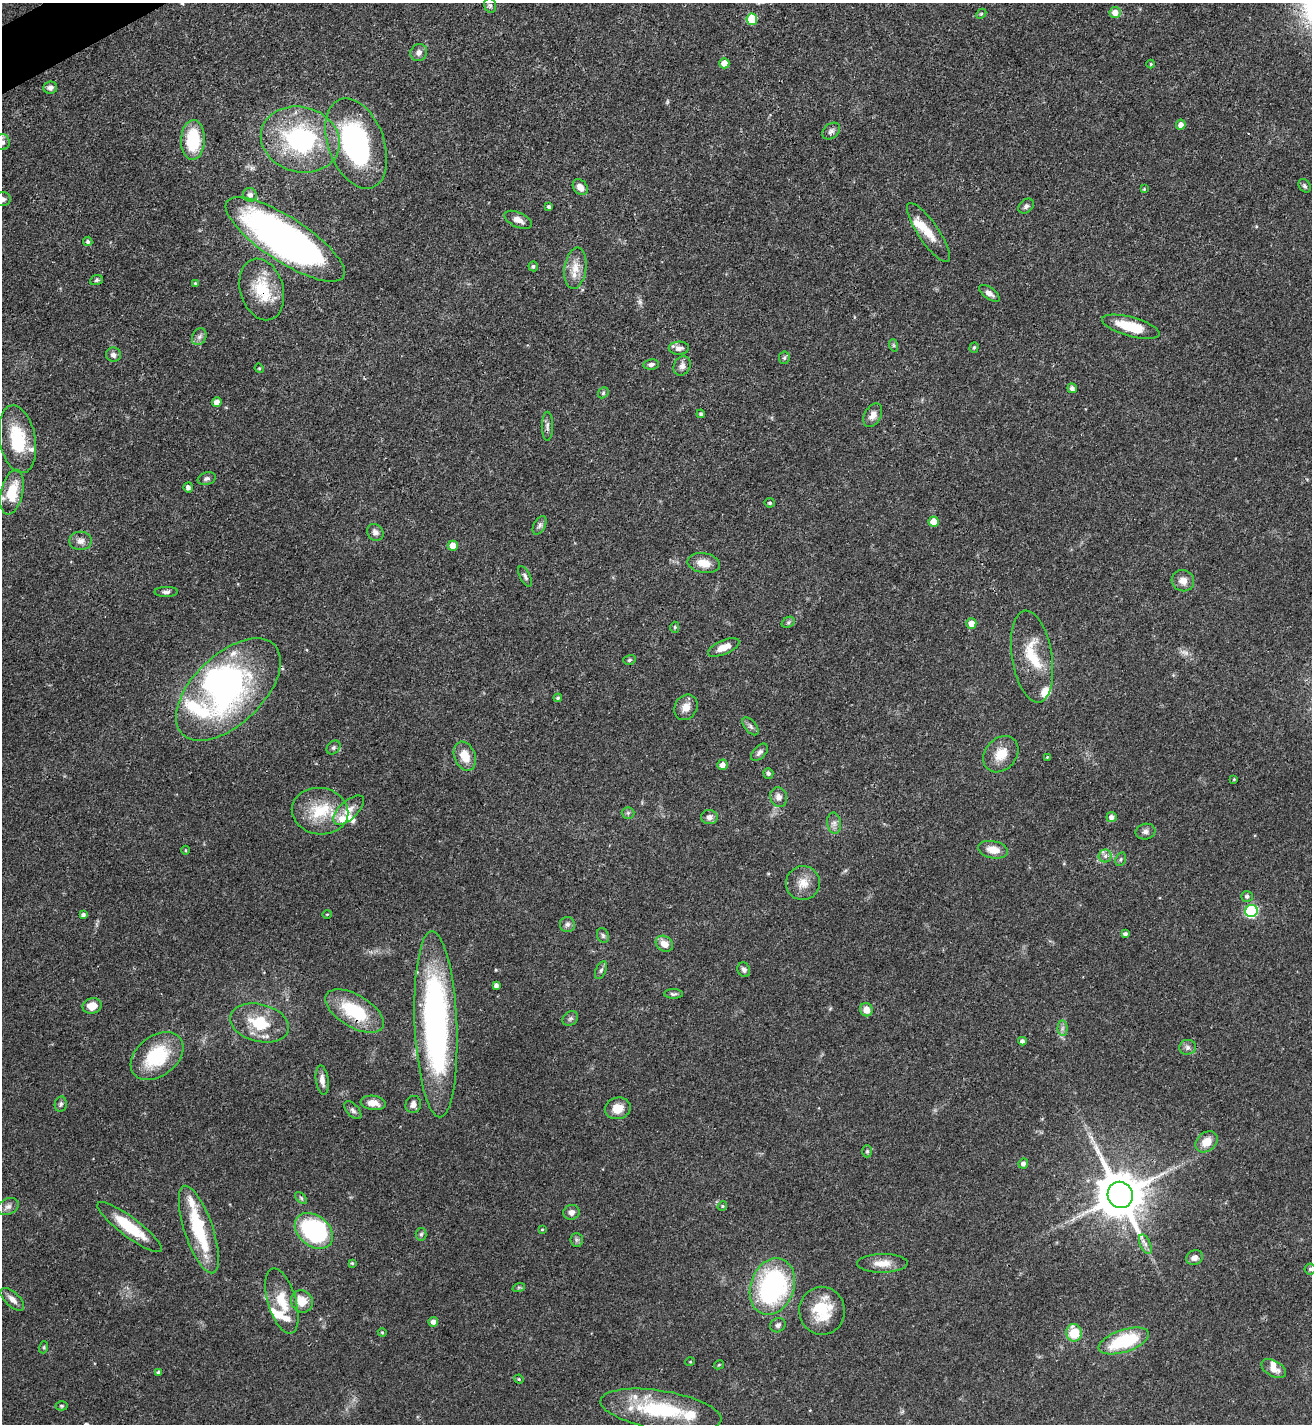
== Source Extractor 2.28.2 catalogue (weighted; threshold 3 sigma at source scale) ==
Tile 11 of 4 x 4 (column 3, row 3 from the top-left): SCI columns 2777-4086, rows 1427-2848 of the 5686 x 5696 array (HDU 1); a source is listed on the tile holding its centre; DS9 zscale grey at full resolution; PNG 1314 x 1426 px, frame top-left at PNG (2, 3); each listed source drawn as its Kron ellipse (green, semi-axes under 4 px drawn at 4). Shown black and unused: <1% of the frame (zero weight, under 3 of 4 exposures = <1% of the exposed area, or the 3 px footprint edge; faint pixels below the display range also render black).
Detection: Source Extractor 2.28.2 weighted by HDU 2 'WHT'; one run over the whole footprint, this tile lists its part. Background 0.0597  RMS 0.0039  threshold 0.0174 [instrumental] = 3 sigma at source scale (4.5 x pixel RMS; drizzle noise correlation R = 1.50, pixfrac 1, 0.05/0.05 arcsec/px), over >= 5 px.
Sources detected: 179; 2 too faint to see at this stretch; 2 inside a brighter object's white glare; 1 long thin detection or spike segment (spike, bleed or trail) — neither listed nor drawn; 16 inside a brighter listed object's ellipse — not listed separately; the other 158 listed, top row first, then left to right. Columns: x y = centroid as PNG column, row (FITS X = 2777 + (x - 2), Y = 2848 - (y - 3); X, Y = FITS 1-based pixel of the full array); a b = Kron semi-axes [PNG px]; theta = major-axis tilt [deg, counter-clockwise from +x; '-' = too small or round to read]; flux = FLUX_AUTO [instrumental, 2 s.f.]
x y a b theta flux
490 5 7 5 -74 0.91
1115 12 5 5 - 4
981 14 6 4 44 0.52
752 19 6 5 - 16
419 52 9 8 - 1.7
724 63 5 5 - 3.5
1151 64 4 4 - 0.4
50 88 7 6 - 1.5
1181 125 5 5 - 2.4
831 131 10 7 41 1.4
300 139 40 32 -15 53
193 140 20 12 88 20
3 142 8 7 - 1.6
356 144 47 28 -69 63
1305 186 7 5 -56 0.89
580 187 9 6 -50 2.9
1144 189 3 3 - 0.4
250 195 7 6 - 1.6
2 199 8 7 - 1.5
549 206 4 3 - 0.86
1026 206 8 6 39 1.2
518 220 14 7 -25 2.7
928 232 35 10 -56 7.2
285 239 69 22 -33 200
88 241 5 4 - 0.89
533 266 5 5 - 0.82
575 268 21 11 82 5.3
96 280 6 5 - 0.67
195 283 3 3 - 0.36
262 289 31 21 -74 16
989 293 12 5 -35 1.9
1131 327 30 9 -15 13
199 337 9 6 62 1.4
893 345 6 4 -71 0.59
974 347 5 4 - 0.67
679 348 10 6 2 2.1
113 355 7 7 - 1.6
784 358 6 5 - 0.67
651 364 8 5 8 1.3
682 366 10 8 63 1.7
259 368 5 4 - 0.39
1072 388 5 4 - 1.3
603 393 6 4 48 0.64
217 402 5 4 - 3
701 414 4 4 - 0.83
873 415 13 8 61 2.5
547 426 14 5 -90 1.5
17 439 34 18 -80 19
207 479 9 6 15 1.1
188 487 5 4 - 1.3
12 492 23 11 77 12
770 503 5 5 - 0.71
934 522 5 5 - 6.5
540 525 10 6 62 1.2
375 532 9 7 -50 1.6
80 541 11 9 1 2.3
453 546 5 5 - 5
704 563 16 10 -10 5.2
525 576 11 5 -62 1
1183 581 11 10 - 3
166 592 11 5 1 1.2
788 622 7 5 31 0.76
971 623 5 5 - 3.9
675 627 6 4 -88 0.58
724 647 17 7 23 4.1
1032 657 46 20 -81 15
629 660 6 5 - 0.66
228 689 64 35 44 79
558 698 4 4 - 0.59
686 707 13 11 58 3.5
751 726 10 5 -49 1.2
333 747 7 6 - 0.94
759 752 10 6 48 1.3
1001 754 20 15 49 6.7
465 756 15 10 -68 6.4
1047 757 3 3 - 0.32
722 765 5 5 - 2.3
768 773 5 5 - 0.92
1234 779 3 3 - 0.33
779 797 10 8 -70 2.4
349 810 19 9 43 4.4
320 811 28 23 -9 15
628 813 6 6 - 0.79
709 817 8 7 - 1.9
1111 817 5 5 - 1.7
834 823 10 7 -81 1.7
1145 831 10 7 13 1.6
185 850 4 3 - 0.37
993 850 15 8 -11 5.2
1105 856 6 6 - 1.3
1121 859 7 5 72 0.7
803 883 17 17 - 5.3
1247 896 5 5 - 0.96
1251 911 6 6 - 50
83 914 4 3 - 1.1
327 914 5 3 - 0.36
567 924 7 7 - 1.3
1125 934 4 4 - 1.1
603 935 7 5 -69 0.88
664 944 9 7 -36 3.5
601 970 9 5 66 0.95
744 970 7 6 - 1.1
496 985 4 4 - 1.3
673 994 9 4 -1 0.89
92 1006 9 7 12 4.8
866 1010 7 6 - 3.6
354 1011 33 16 -30 21
570 1018 8 6 38 1.1
259 1023 30 18 -15 15
436 1024 93 21 -88 120
1062 1028 7 5 88 1.1
1022 1041 4 4 - 1.3
1188 1047 8 7 - 1.4
157 1056 29 20 37 24
322 1080 15 6 -82 2.5
373 1103 12 7 -8 3.7
61 1104 7 6 - 0.95
413 1104 9 7 70 2
618 1108 13 11 13 5.3
353 1110 11 6 -48 1.2
1206 1142 12 9 40 5.4
867 1151 6 5 - 0.66
1023 1163 5 4 - 1.3
1120 1195 13 12 - 1800
301 1198 7 4 -45 0.65
722 1206 5 4 - 0.54
8 1207 11 8 23 1.8
571 1212 8 7 - 1.8
130 1227 39 9 -37 16
542 1229 4 3 - 0.42
199 1230 46 14 -71 24
314 1231 21 15 -39 52
421 1234 6 5 - 0.69
577 1240 7 6 - 0.9
1145 1244 10 5 -66 1.5
1194 1258 8 7 - 1.9
352 1263 4 4 - 0.52
882 1263 25 9 1 4.9
1310 1269 5 5 - 0.63
772 1286 29 21 70 65
519 1287 6 4 18 0.52
12 1299 15 7 -44 2.5
282 1301 34 14 -74 10
302 1301 11 10 - 6.2
822 1311 24 22 -83 14
433 1322 5 4 - 2.1
778 1325 8 7 - 1.2
382 1332 4 4 - 0.37
1074 1333 9 7 -84 9.6
1124 1341 26 11 18 25
44 1347 6 4 72 0.52
690 1362 5 3 - 0.29
719 1365 5 4 - 0.37
1274 1369 13 7 -29 3.3
159 1372 4 3 - 1
519 1379 5 4 - 0.43
61 1406 6 4 -2 0.55
661 1410 61 19 -9 34
Overlapping masked pixels (flux is a lower limit): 4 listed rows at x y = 285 239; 262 289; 354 1011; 1120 1195
Isophote crosses this tile's border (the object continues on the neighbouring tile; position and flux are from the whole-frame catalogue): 2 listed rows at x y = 3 142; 2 199